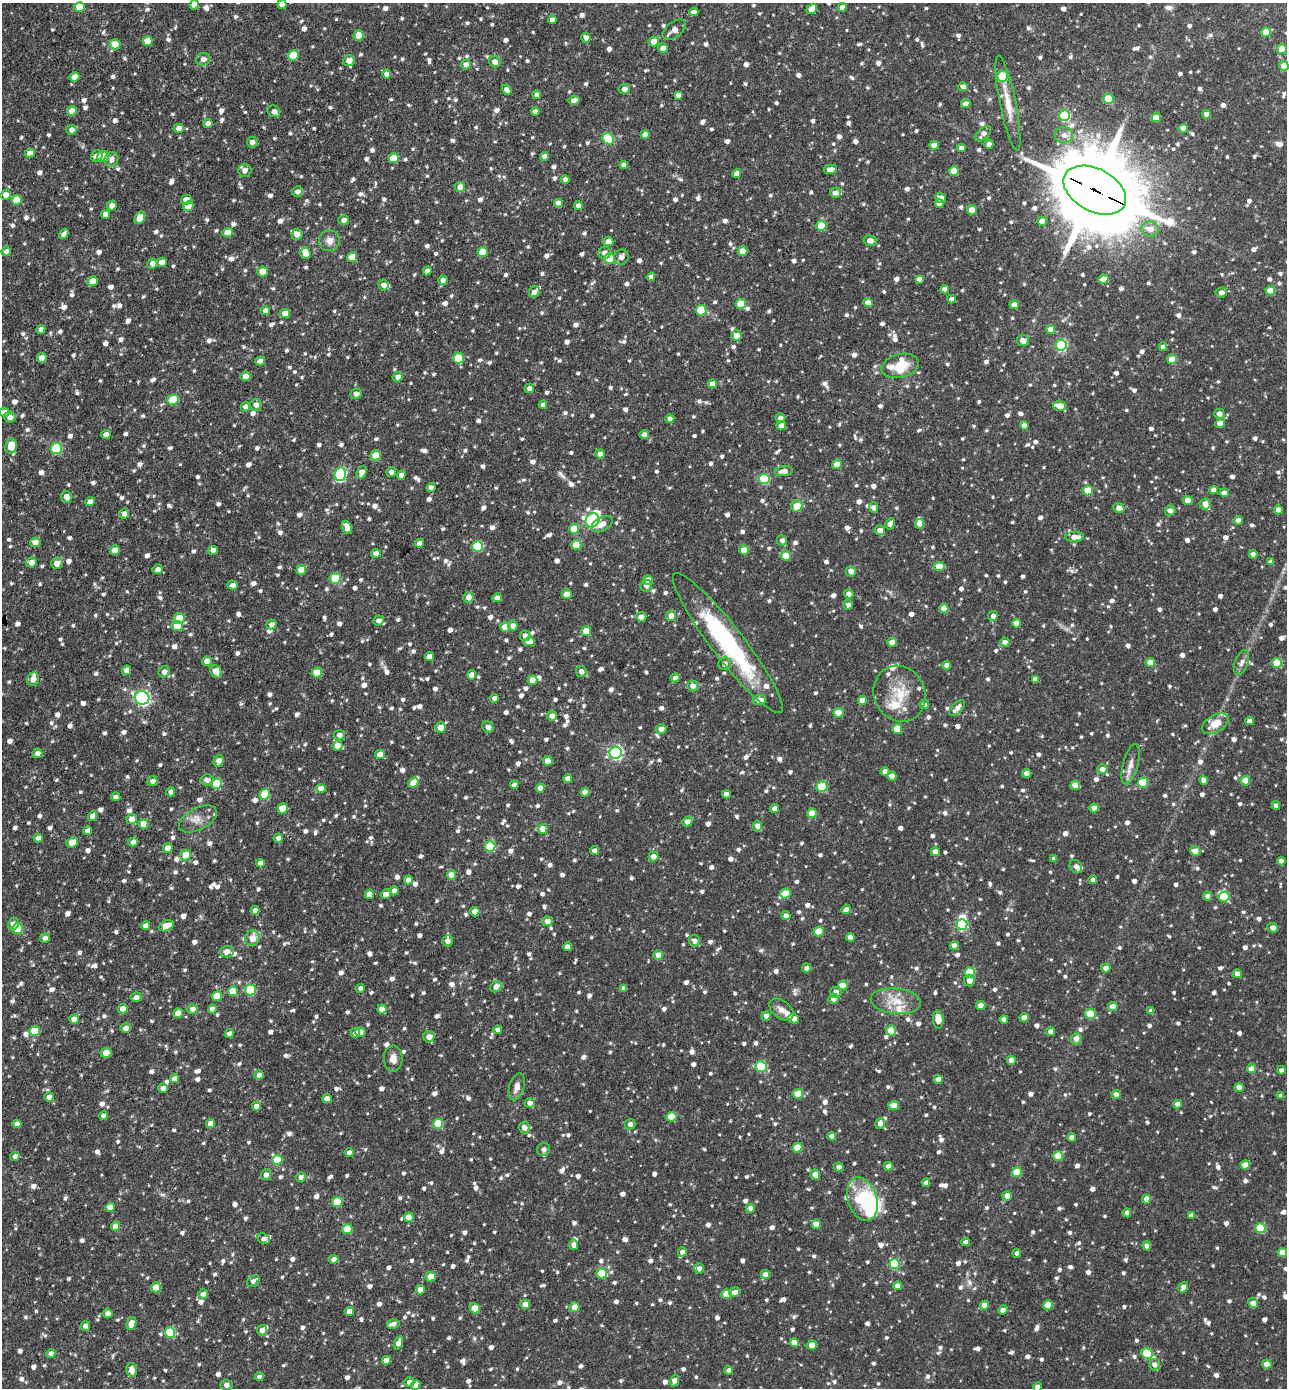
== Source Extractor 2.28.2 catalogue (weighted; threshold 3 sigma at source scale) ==
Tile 11 of 4 x 4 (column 3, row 3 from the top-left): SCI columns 2883-4167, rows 1420-2805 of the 5628 x 5611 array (HDU 1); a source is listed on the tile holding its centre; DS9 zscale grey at full resolution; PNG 1289 x 1390 px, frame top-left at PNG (2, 3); each listed source drawn as its Kron ellipse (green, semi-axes under 4 px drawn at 4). Shown black and unused: <1% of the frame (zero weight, under 3 of 4 exposures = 5% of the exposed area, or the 3 px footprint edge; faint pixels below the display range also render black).
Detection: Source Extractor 2.28.2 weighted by HDU 2 'WHT'; one run over the whole footprint, this tile lists its part. Background 0.262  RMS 0.01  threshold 0.0452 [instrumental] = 3 sigma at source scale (4.5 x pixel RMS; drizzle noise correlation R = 1.50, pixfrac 1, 0.05/0.05 arcsec/px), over >= 5 px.
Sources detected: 1661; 3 inside a brighter object's white glare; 3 cosmic-ray / hot-pixel residue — neither listed nor drawn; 26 inside a brighter listed object's ellipse — not listed separately; of the other 1629, all 500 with FLUX_AUTO >= 4.57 (the completeness limit of this list) listed and drawn (1129 fainter detections not listed), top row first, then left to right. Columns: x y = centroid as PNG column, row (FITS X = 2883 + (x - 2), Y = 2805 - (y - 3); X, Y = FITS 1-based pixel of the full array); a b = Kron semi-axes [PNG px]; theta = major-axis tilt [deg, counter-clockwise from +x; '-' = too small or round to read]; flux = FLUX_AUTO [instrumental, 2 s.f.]
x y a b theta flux
194 5 4 4 - 7.3
282 5 4 4 - 5.9
80 7 5 5 - 19
842 7 4 4 - 4.9
812 9 6 4 39 16
694 12 4 4 - 5.9
552 20 4 4 - 5.3
674 30 13 7 37 6.5
1266 32 5 4 - 19
358 35 5 5 - 12
586 38 5 4 - 4.7
148 41 5 5 - 13
654 42 5 5 - 9.3
115 44 5 5 - 19
663 48 5 4 - 7.8
1282 49 5 5 - 11
293 55 5 5 - 28
203 59 7 6 - 5.9
349 60 6 5 - 9.5
495 62 6 5 - 6.4
466 65 5 5 - 5.2
1284 66 5 4 - 15
387 74 4 4 - 5.4
1002 76 5 5 - 34
75 77 5 4 - 10
963 87 4 4 - 5.2
624 89 6 5 - 5
507 90 5 4 - 6.1
537 95 4 4 - 4.6
678 95 4 4 - 4.6
1109 99 5 5 - 32
574 100 5 4 - 6.1
1008 103 48 8 -79 20
966 104 4 4 - 6.3
72 111 5 4 - 11
274 111 6 5 - 5.3
535 111 4 4 - 4.6
1206 114 4 4 - 8
1065 116 5 5 - 84
1156 118 5 4 - 9
208 123 4 4 - 5.9
179 128 5 4 - 7.2
1183 128 4 4 - 8.6
71 130 5 5 - 5.5
983 134 9 5 46 5.8
645 135 4 4 - 8.1
1064 135 9 8 - 6
608 139 6 5 - 49
252 142 5 5 - 5.2
989 144 4 4 - 4.9
934 145 4 4 - 8.5
961 148 4 4 - 6.9
30 153 5 4 - 7.7
97 156 6 5 - 5.1
103 156 6 5 - 19
544 156 4 4 - 4.9
394 158 5 5 - 23
112 159 7 6 - 5
624 165 4 4 - 5.4
830 169 6 4 10 7
245 170 6 6 - 6.3
954 171 5 5 - 21
737 174 4 4 - 5.6
565 179 4 4 - 5.1
460 187 5 5 - 8.2
1095 190 34 21 -28 14000
298 191 5 5 - 4.8
835 193 5 5 - 5.7
6 195 5 5 - 7
940 198 5 5 - 8.2
186 199 5 5 - 10
17 200 5 5 - 22
558 203 4 4 - 7.1
939 203 4 4 - 5.5
112 206 5 4 - 6.4
188 206 5 5 - 14
578 206 4 4 - 5.7
972 210 5 4 - 15
105 214 4 4 - 6.7
140 218 7 4 60 14
344 220 5 5 - 5.8
1042 221 4 4 - 8.3
821 226 5 5 - 35
1150 229 9 7 -11 9
228 232 5 4 - 13
64 234 6 4 56 4.9
297 234 5 5 - 8.4
329 241 10 10 - 7.4
608 241 5 5 - 8.3
870 241 6 5 - 6.3
6 251 5 4 - 4.6
743 251 5 4 - 14
482 252 5 5 - 23
305 253 6 5 - 13
605 253 6 6 - 5.7
352 257 5 5 - 17
621 257 8 7 - 5.7
609 258 6 5 - 26
162 262 5 4 - 7.9
152 263 5 5 - 5.2
427 271 4 4 - 5.6
263 272 5 5 - 20
651 277 4 4 - 4.6
919 279 4 4 - 5
1103 279 5 4 - 13
443 280 4 4 - 5.3
93 281 5 5 - 15
383 285 5 5 - 4.9
945 289 4 4 - 6
1270 291 5 4 - 17
534 292 6 5 - 5.1
1221 292 5 5 - 5
952 299 4 4 - 4.7
868 303 5 4 - 8.9
741 304 5 5 - 34
1014 305 4 4 - 8.8
701 310 5 5 - 41
265 311 5 4 - 4.6
285 313 5 4 - 11
41 329 4 4 - 5
1050 329 4 4 - 8.3
736 336 5 5 - 8.1
1023 341 6 5 - 7.6
1061 345 5 5 - 110
1163 347 4 4 - 6.3
42 358 5 4 - 10
458 358 5 5 - 31
1172 359 5 5 - 20
260 361 5 4 - 4.9
900 366 19 11 15 33
246 376 5 4 - 10
398 377 5 5 - 4.8
712 384 4 4 - 8.3
529 388 5 4 - 5.1
356 394 5 5 - 5.1
173 400 5 5 - 37
256 405 6 5 - 5.2
543 405 4 4 - 4.7
1060 406 6 4 -14 18
245 407 5 4 - 4.7
5 412 5 4 - 8.6
1219 414 5 5 - 5.4
10 417 5 5 - 5.5
781 418 5 4 - 4.8
670 419 4 4 - 6.1
1220 423 4 4 - 11
781 425 5 4 - 6.4
1024 425 4 4 - 8
106 435 5 4 - 7.6
644 435 4 4 - 5.6
11 446 8 5 79 18
56 449 6 5 - 62
600 454 4 4 - 6.2
376 455 5 5 - 20
837 464 5 4 - 14
784 471 9 5 7 7.2
362 472 6 4 73 7.2
391 472 5 4 - 5.3
340 474 7 6 - 120
401 475 4 4 - 4.8
764 479 5 5 - 54
431 488 4 4 - 4.7
1088 490 5 5 - 24
1214 490 4 4 - 6.6
1224 493 4 4 - 5.6
66 497 6 5 - 6.1
1188 501 4 4 - 14
90 502 5 4 - 6.5
1205 504 6 5 - 7.9
797 506 6 5 - 14
874 508 5 4 - 5.5
1119 508 6 4 -26 6
1278 510 4 4 - 9.2
1170 511 5 5 - 4.6
124 514 5 5 - 4.7
592 520 7 6 - 190
1238 520 4 4 - 7.1
602 524 11 6 28 7.8
890 524 6 4 61 5.6
920 524 5 4 - 11
347 528 7 4 -65 7.9
574 529 5 5 - 23
880 530 5 5 - 6.7
1075 537 9 5 3 9
782 540 5 5 - 4.6
35 542 5 5 - 7
419 543 4 4 - 6
576 545 5 5 - 22
477 546 5 5 - 56
115 550 5 4 - 10
213 550 5 4 - 6.2
744 550 5 4 - 12
376 553 5 4 - 4.7
1253 554 4 4 - 6.4
786 555 5 5 - 14
31 562 5 5 - 7.3
1271 562 4 4 - 4.7
57 563 6 5 - 6.9
939 566 5 4 - 17
158 569 5 5 - 5.3
301 570 5 5 - 14
851 571 5 5 - 6
335 579 5 5 - 57
648 580 5 4 - 8.7
233 585 5 4 - 4.7
646 586 6 5 - 5
567 594 5 4 - 11
849 594 5 4 - 4.9
468 597 5 5 - 7.2
497 598 4 4 - 7.9
848 605 5 4 - 4.7
944 608 4 4 - 7.9
671 616 5 5 - 8.9
993 616 5 4 - 4.7
641 617 5 4 - 8
179 618 5 5 - 18
378 620 5 5 - 5.1
1016 623 4 4 - 10
271 625 5 4 - 5.8
177 626 5 5 - 18
513 626 5 5 - 5.7
505 627 5 4 - 16
586 631 5 5 - 14
525 636 5 5 - 5.1
529 641 5 5 - 14
892 642 5 4 - 13
1005 642 5 4 - 5.4
728 643 87 16 -52 130
429 657 4 4 - 8.8
207 661 5 4 - 10
1150 663 4 4 - 11
1242 663 13 6 71 4.9
1277 663 5 5 - 34
724 664 6 6 - 5.8
947 665 4 4 - 5.9
126 670 5 4 - 6.2
216 671 6 5 - 14
581 671 5 5 - 5.2
164 672 6 5 - 4.9
317 673 5 5 - 20
472 675 4 4 - 8.9
675 678 4 4 - 4.9
33 679 7 6 - 6.6
1035 679 4 4 - 4.9
532 680 5 4 - 10
693 686 5 5 - 5.4
899 694 29 25 -65 33
142 698 7 6 - 180
494 698 4 4 - 5.3
759 700 6 5 - 8.1
862 700 4 4 - 11
924 704 5 4 - 6
957 708 10 5 46 5.9
838 713 5 4 - 20
552 716 5 5 - 5.7
1250 721 4 4 - 7.4
1215 724 15 8 30 14
440 727 5 5 - 11
488 727 6 5 - 5
661 729 5 5 - 4.9
897 729 5 5 - 23
340 735 5 5 - 4.9
338 746 5 5 - 8.1
37 753 5 5 - 5
616 753 6 6 - 180
380 754 5 4 - 11
219 761 6 5 - 6.5
548 761 5 4 - 12
1131 764 21 7 75 7.8
1102 769 5 5 - 6.3
885 772 4 4 - 7.8
1027 773 4 4 - 7.8
892 776 4 4 - 6.6
568 779 4 4 - 8
207 780 6 5 - 4.6
1204 780 5 4 - 5.8
152 781 5 4 - 4.6
1245 781 5 4 - 17
1143 782 5 5 - 40
413 783 5 4 - 13
216 784 5 5 - 41
514 785 4 4 - 5
1075 785 4 4 - 14
822 787 5 5 - 48
321 788 5 4 - 9.5
540 788 4 4 - 6.1
171 792 4 4 - 5.3
585 792 4 4 - 6.7
265 794 5 5 - 28
726 794 4 4 - 5.4
116 797 4 4 - 4.8
1276 806 4 4 - 5
283 808 5 5 - 25
1094 808 4 4 - 8.7
774 809 4 4 - 5.5
812 813 5 4 - 16
92 816 5 4 - 7.8
132 819 5 5 - 8.5
198 819 20 11 27 11
687 821 5 4 - 7.5
143 824 5 4 - 13
758 826 5 4 - 7.6
542 829 5 4 - 11
88 831 4 4 - 6.8
38 838 4 4 - 4.8
278 838 5 4 - 4.7
72 842 6 5 - 14
133 842 5 4 - 5.8
490 847 5 5 - 50
168 848 5 4 - 11
594 850 4 4 - 5.4
1195 851 5 5 - 9.8
935 852 4 4 - 7.2
186 855 5 5 - 15
653 856 5 4 - 6.8
1054 859 4 4 - 4.9
1281 861 4 4 - 6.3
260 863 4 4 - 5.7
1076 866 7 5 -48 5.4
451 875 5 4 - 12
408 880 5 4 - 7.8
1093 880 4 4 - 4.8
394 891 4 4 - 5.3
785 893 5 5 - 24
369 894 5 4 - 11
386 894 5 5 - 6.1
1207 896 4 4 - 4.6
1224 897 5 5 - 31
255 910 4 4 - 5.2
846 910 5 4 - 5.5
475 912 5 4 - 6.9
786 916 4 4 - 4.8
547 921 5 5 - 7.1
13 924 6 5 - 7
962 925 5 5 - 71
146 926 4 4 - 6.1
166 926 8 5 22 15
1273 928 5 4 - 6.4
18 929 5 5 - 37
819 932 5 5 - 17
850 937 4 4 - 7.8
45 938 5 4 - 4.7
252 938 8 7 - 11
448 941 6 5 - 6
694 941 6 5 - 5.3
954 946 4 4 - 6.1
567 947 4 4 - 7.7
227 952 7 6 - 6.7
658 955 5 4 - 8.3
807 968 4 4 - 4.6
1106 968 5 4 - 6.1
970 972 5 5 - 38
1237 974 4 4 - 9.4
969 981 6 5 - 6.1
843 985 5 4 - 14
496 987 6 5 - 6.5
360 988 4 4 - 4.6
624 988 4 4 - 4.8
250 990 5 5 - 54
233 991 5 5 - 22
836 992 5 5 - 6.3
217 996 5 5 - 23
136 997 5 5 - 4.9
833 999 5 5 - 5.5
896 1001 25 12 -6 19
981 1006 5 4 - 11
1113 1007 4 4 - 12
123 1009 5 4 - 11
193 1009 5 4 - 5.5
212 1009 4 4 - 4.7
382 1009 4 4 - 8.3
781 1010 13 8 -37 7
1151 1011 4 4 - 5.6
178 1013 5 4 - 13
1090 1014 5 5 - 32
766 1016 4 4 - 4.6
1024 1018 4 4 - 11
74 1019 5 4 - 8.3
794 1019 6 5 - 7
1004 1019 4 4 - 5
938 1020 9 5 -86 10
126 1028 5 5 - 6.3
498 1030 4 4 - 6.1
34 1031 5 5 - 23
891 1031 5 5 - 24
1051 1031 4 4 - 5
360 1032 5 4 - 4.8
355 1033 5 4 - 6.2
229 1034 5 4 - 5.9
429 1037 5 5 - 7.7
1076 1039 6 5 - 7
106 1053 5 5 - 11
393 1059 13 9 -89 7.5
1011 1060 4 4 - 8.2
761 1067 6 5 - 57
1252 1069 4 4 - 11
1281 1070 4 4 - 5
259 1075 5 4 - 5.7
175 1079 4 4 - 8.8
938 1079 4 4 - 7.3
517 1087 14 7 73 7.2
1239 1087 4 4 - 6.9
163 1088 5 5 - 5.2
798 1094 5 5 - 21
1116 1094 4 4 - 5.3
1281 1096 4 4 - 4.8
49 1097 5 4 - 4.7
327 1099 5 4 - 9.8
530 1103 5 5 - 4.7
1178 1104 4 4 - 6.3
256 1106 4 4 - 6.1
894 1106 5 4 - 12
103 1116 4 4 - 5.2
671 1117 5 5 - 24
880 1123 5 5 - 5.3
17 1124 4 4 - 5.1
210 1124 5 4 - 8.8
438 1124 5 5 - 39
630 1124 5 5 - 4.9
524 1128 6 5 - 7.1
832 1136 4 4 - 5.4
1072 1137 4 4 - 5.6
798 1148 5 5 - 24
544 1149 7 6 - 5.5
349 1153 4 4 - 4.7
15 1156 5 4 - 4.6
1058 1156 5 5 - 29
277 1160 5 5 - 38
1245 1165 4 4 - 14
888 1166 4 4 - 4.9
839 1167 4 4 - 4.7
1017 1172 5 4 - 24
266 1175 5 5 - 4.8
815 1175 5 4 - 8.9
301 1177 5 5 - 4.6
926 1183 4 4 - 5.3
1007 1196 4 4 - 7.6
862 1199 22 14 -72 63
1146 1199 4 4 - 7
337 1202 5 5 - 32
110 1207 5 4 - 14
750 1208 4 4 - 5.9
1127 1213 4 4 - 4.6
1191 1215 4 4 - 4.7
409 1217 5 4 - 12
816 1224 4 4 - 15
115 1226 5 4 - 13
1260 1228 5 5 - 49
347 1229 5 5 - 31
264 1239 6 5 - 4.6
966 1242 4 4 - 4.9
574 1245 5 4 - 5
1147 1246 4 4 - 5.6
682 1252 5 4 - 4.8
1282 1252 4 4 - 11
1017 1253 4 4 - 4.8
334 1259 4 4 - 5.7
895 1264 5 5 - 50
699 1268 5 5 - 5.1
602 1273 5 5 - 43
765 1275 4 4 - 6.9
431 1276 5 5 - 13
253 1281 7 5 38 4.8
897 1286 4 4 - 7.7
156 1287 5 4 - 20
1183 1287 5 4 - 7.7
420 1290 4 4 - 7.9
735 1292 6 4 14 5.5
203 1294 5 5 - 5.3
727 1294 5 5 - 27
1253 1303 5 4 - 7.7
525 1304 5 4 - 10
984 1305 4 4 - 11
1048 1305 4 4 - 17
574 1307 5 5 - 11
475 1308 5 5 - 12
1003 1310 5 4 - 6.2
349 1311 4 4 - 9.6
108 1313 5 4 - 5.5
131 1324 6 5 - 10
393 1324 6 4 14 4.8
85 1326 5 4 - 6.1
262 1330 5 5 - 5.2
170 1333 5 5 - 49
398 1343 7 4 66 7.8
794 1343 4 4 - 10
812 1345 5 4 - 11
1147 1353 6 5 - 48
51 1354 4 4 - 6.2
386 1360 4 4 - 7.3
1267 1364 4 4 - 11
1155 1365 6 5 - 5.3
132 1370 7 5 -79 8.7
729 1370 4 4 - 4.6
259 1377 4 4 - 4.7
674 1381 6 4 68 6.3
409 1382 5 4 - 5.1
226 1385 6 5 - 5.1
416 1385 5 4 - 5.1
1038 1387 4 4 - 6.9
Overlapping masked pixels (flux is a lower limit): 1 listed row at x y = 1095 190
Isophote crosses this tile's border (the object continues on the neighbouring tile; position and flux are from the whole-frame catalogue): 5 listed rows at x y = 194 5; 282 5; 1284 66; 226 1385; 1038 1387